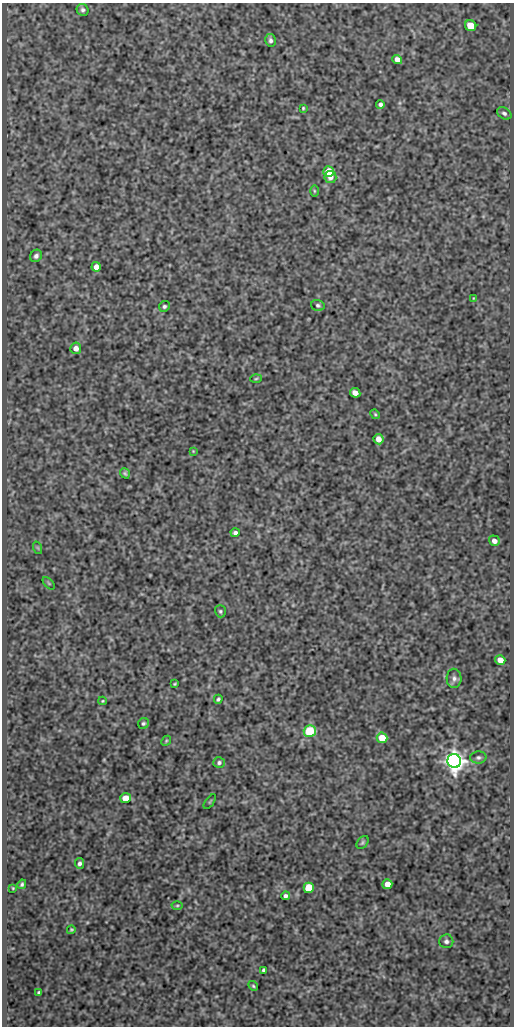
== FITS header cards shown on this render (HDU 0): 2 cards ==
NAXIS1  =                  512
NAXIS2  =                 1024

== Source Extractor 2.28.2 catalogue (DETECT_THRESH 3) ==
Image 512 x 1024 px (HDU 0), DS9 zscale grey, 1 PNG px = 1 image px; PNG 516 x 1028 px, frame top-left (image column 1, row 1024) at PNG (2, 3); each listed source drawn as its Kron ellipse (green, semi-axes under 4 px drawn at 4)
Background 481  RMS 0.98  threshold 2.95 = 3 sigma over >= 5 px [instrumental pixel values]
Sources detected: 54; all 54 listed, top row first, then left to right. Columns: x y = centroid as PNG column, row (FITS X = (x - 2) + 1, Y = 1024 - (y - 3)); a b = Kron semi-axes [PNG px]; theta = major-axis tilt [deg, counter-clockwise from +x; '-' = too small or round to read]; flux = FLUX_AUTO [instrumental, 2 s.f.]
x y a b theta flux
83 10 6 5 - 160
471 26 6 5 - 1400
270 40 6 5 - 170
397 60 5 4 - 390
380 104 4 4 - 170
303 108 3 3 - 69
504 113 8 5 -31 190
329 171 5 5 - 1100
330 177 6 6 - 420
314 191 6 4 -89 78
36 256 6 5 - 200
96 267 4 4 - 440
474 298 4 2 - 43
318 305 6 5 - 130
164 306 5 5 - 130
76 348 6 5 - 390
256 379 6 4 3 76
355 393 5 4 - 470
375 414 5 4 - 78
378 439 5 5 - 410
193 451 4 4 - 56
125 473 5 4 - 100
235 533 4 4 - 190
494 541 5 5 - 330
38 548 6 4 -71 74
49 583 8 3 -45 64
220 611 6 5 - 120
500 660 5 5 - 530
454 678 10 7 -88 260
175 684 3 2 - 64
218 699 4 3 - 110
103 701 4 3 - 60
143 723 6 5 - 130
310 731 6 5 - 3400
382 738 5 5 - 1400
166 741 6 4 47 84
478 757 8 6 5 170
454 761 7 6 - 55000
219 763 6 5 - 160
126 798 5 5 - 980
210 802 9 2 55 54
363 843 7 5 51 120
79 863 5 4 - 180
22 884 5 4 - 120
387 884 5 5 - 550
13 888 3 2 - 54
309 888 5 5 - 3400
286 896 4 4 - 180
177 905 5 3 - 77
71 930 4 4 - 88
446 941 7 7 - 200
264 970 4 3 - 120
253 986 5 4 - 97
39 993 4 4 - 150